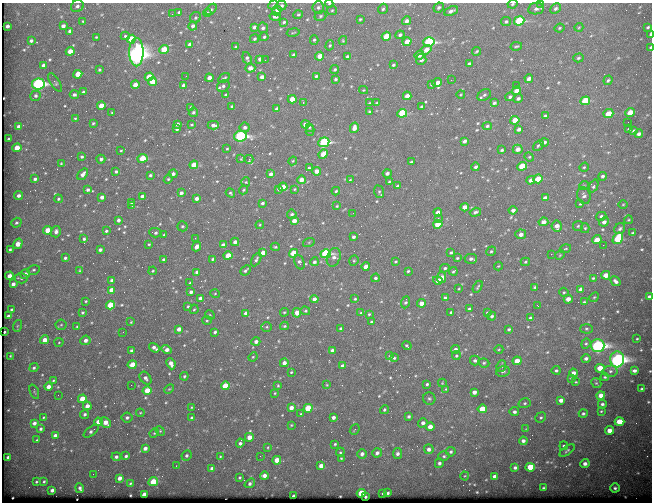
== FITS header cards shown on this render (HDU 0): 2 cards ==
NAXIS1  =                  650
NAXIS2  =                  500

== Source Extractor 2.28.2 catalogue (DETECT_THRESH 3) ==
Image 650 x 500 px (HDU 0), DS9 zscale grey, 1 PNG px = 1 image px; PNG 654 x 504 px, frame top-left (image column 1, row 500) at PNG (2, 3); each listed source drawn as its Kron ellipse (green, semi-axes under 4 px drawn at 4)
Background 665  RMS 3.4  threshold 10.3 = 3 sigma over >= 5 px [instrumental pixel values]
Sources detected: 586; of the 586, the 500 brightest by FLUX_AUTO listed and drawn (86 fainter detections omitted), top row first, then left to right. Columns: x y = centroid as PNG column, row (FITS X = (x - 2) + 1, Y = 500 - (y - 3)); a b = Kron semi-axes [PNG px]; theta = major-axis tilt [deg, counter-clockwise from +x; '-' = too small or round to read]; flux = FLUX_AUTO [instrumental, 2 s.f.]
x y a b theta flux
329 3 4 3 - 230
540 3 3 2 - 390
512 4 5 3 - 340
273 5 5 4 - 250
77 6 6 5 - 730
281 6 5 5 - 600
318 7 6 5 - 510
439 7 5 4 - 530
383 9 5 4 - 410
536 9 8 5 9 790
555 9 6 4 43 580
211 10 7 3 47 370
332 10 5 4 - 260
277 11 5 4 - 1300
451 11 7 4 24 800
179 12 3 3 - 390
207 13 4 3 - 350
172 14 2 2 - 490
298 15 5 3 - 370
320 16 6 4 19 390
275 17 5 4 - 680
195 18 6 5 - 440
360 19 4 3 - 280
83 21 3 3 - 200
407 21 4 4 - 1000
519 21 5 4 - 20000
284 22 4 3 - 370
506 22 5 4 - 460
7 26 3 3 - 730
63 26 4 4 - 920
193 26 4 4 - 690
254 27 4 3 - 730
579 27 4 3 - 200
648 27 3 3 - 320
263 28 5 5 - 540
559 28 5 3 - 280
70 31 4 4 - 930
293 32 6 3 10 240
650 34 4 2 - 880
400 35 5 4 - 550
125 36 4 4 - 340
386 36 5 4 - 4700
96 37 3 2 - 200
264 37 4 3 - 390
131 39 4 4 - 6900
254 39 5 4 - 360
314 40 5 3 - 360
31 41 4 3 - 490
343 41 4 4 - 250
407 42 4 4 - 2800
429 42 6 5 - 27000
190 45 4 4 - 1400
330 45 5 4 - 330
516 46 6 3 12 310
236 47 3 2 - 310
650 47 3 2 - 240
164 50 4 4 - 6400
426 50 5 4 - 1900
70 51 4 4 - 2500
477 51 4 2 - 270
136 52 14 7 -90 170000
293 55 3 3 - 420
419 55 4 4 - 1400
320 56 4 4 - 2700
348 57 4 3 - 920
247 58 6 4 -71 540
578 58 5 4 - 360
260 59 4 4 - 940
421 59 5 5 - 600
265 60 2 2 - 210
469 64 4 3 - 530
43 65 4 4 - 780
393 65 4 3 - 340
250 68 5 4 - 1200
99 70 3 3 - 310
335 70 4 3 - 400
78 74 4 4 - 3900
186 76 2 2 - 240
316 76 3 3 - 350
149 77 4 4 - 4900
262 77 4 4 - 1300
209 78 4 4 - 1400
224 78 6 3 30 350
335 79 3 3 - 390
529 79 4 3 - 1200
451 80 2 2 - 920
608 80 5 4 - 360
55 82 10 4 -57 510
152 82 4 4 - 3700
437 82 5 4 - 1400
38 84 6 5 - 49000
431 84 3 3 - 280
135 85 4 4 - 2500
183 85 3 3 - 460
516 85 2 2 - 270
223 86 6 5 - 680
363 90 4 4 - 220
516 91 4 4 - 2100
83 92 3 3 - 380
461 94 4 3 - 200
74 95 4 3 - 580
225 95 3 3 - 300
484 95 7 5 31 550
36 96 5 5 - 540
407 96 4 3 - 1700
510 97 5 4 - 470
518 98 4 4 - 590
292 99 4 4 - 2700
585 101 5 4 - 11000
303 102 3 2 - 960
369 103 4 3 - 240
377 103 4 3 - 310
494 103 4 3 - 520
101 106 4 4 - 2600
421 106 3 3 - 330
191 107 3 3 - 330
232 107 4 3 - 520
277 109 4 3 - 1300
193 112 5 4 - 440
369 112 3 3 - 300
112 113 3 2 - 210
402 113 5 4 - 13000
630 113 5 4 - 4000
608 114 5 4 - 4400
545 116 3 3 - 310
75 118 3 3 - 230
515 120 4 4 - 4500
628 122 2 2 - 270
93 123 3 3 - 270
177 124 4 3 - 670
305 124 4 4 - 1700
192 125 3 2 - 240
213 125 6 4 1 890
19 126 4 3 - 840
487 126 5 4 - 440
245 127 5 5 - 780
309 127 4 3 - 290
354 128 5 4 - 1700
177 129 4 3 - 770
519 129 4 3 - 800
629 129 4 3 - 420
310 131 5 4 - 310
634 131 4 3 - 620
639 134 4 4 - 750
240 136 6 5 - 40000
8 139 3 2 - 240
464 141 4 3 - 660
324 142 5 4 - 26000
544 142 4 4 - 530
538 145 6 4 44 380
17 148 5 4 - 4100
227 149 3 2 - 260
518 149 5 4 - 1600
502 150 3 3 - 390
121 151 3 2 - 200
323 154 5 4 - 4300
82 157 3 3 - 360
529 157 5 4 - 290
143 158 5 4 - 5800
101 159 4 4 - 620
241 159 3 3 - 210
249 159 4 3 - 2400
293 161 4 4 - 210
411 162 3 3 - 390
61 163 3 3 - 230
194 165 4 4 - 4600
522 166 5 4 - 7800
476 167 4 3 - 530
584 167 5 4 - 260
309 168 4 3 - 380
116 171 3 3 - 400
316 171 4 4 - 1700
387 173 4 3 - 710
83 174 6 4 51 1100
173 174 4 3 - 660
271 174 4 3 - 840
150 175 4 4 - 360
602 176 4 4 - 560
35 179 4 3 - 630
168 179 5 4 - 290
538 179 5 4 - 5900
301 180 4 4 - 1900
350 180 4 3 - 210
531 180 4 3 - 1200
246 182 5 4 - 270
389 182 3 3 - 240
584 185 5 3 - 200
397 186 4 3 - 310
594 186 7 4 66 550
283 187 4 4 - 2400
279 189 4 4 - 500
294 189 4 3 - 270
88 190 3 3 - 530
243 190 4 3 - 300
336 191 4 3 - 320
379 192 6 5 - 410
181 193 4 3 - 720
230 193 5 3 - 360
19 196 4 4 - 820
142 196 4 3 - 800
584 196 8 6 -73 820
102 197 4 4 - 990
196 198 4 3 - 940
545 198 4 3 - 990
58 199 4 4 - 330
131 203 3 3 - 320
262 203 3 3 - 510
580 204 3 3 - 280
623 204 5 3 - 220
132 206 3 2 - 240
337 206 4 4 - 270
465 207 4 4 - 1900
513 210 4 4 - 920
438 212 4 3 - 1300
475 212 6 3 17 500
353 213 3 2 - 220
292 214 5 5 - 630
601 216 5 4 - 540
438 218 3 3 - 460
118 220 4 3 - 660
628 220 4 3 - 240
294 221 4 4 - 1800
543 222 5 4 - 1500
604 222 5 4 - 1000
16 223 5 4 - 410
438 224 4 4 - 8300
260 225 4 4 - 200
182 226 5 5 - 400
557 226 5 5 - 1500
578 226 5 5 - 360
585 228 5 4 - 350
620 229 6 5 - 530
48 230 4 4 - 3900
106 231 3 3 - 350
56 232 6 5 - 830
155 233 6 4 -3 510
632 233 3 2 - 220
521 234 5 5 - 1200
164 235 4 3 - 240
353 237 3 3 - 600
195 238 3 2 - 340
618 238 6 4 56 11000
84 239 3 3 - 420
597 240 5 4 - 2500
235 242 4 4 - 1000
309 242 6 4 19 300
18 244 5 4 - 2600
149 244 4 3 - 220
223 245 4 3 - 1300
603 245 2 2 - 990
197 247 5 4 - 2000
275 247 4 4 - 310
10 249 3 3 - 360
565 249 6 3 16 300
100 250 3 3 - 630
491 251 5 4 - 410
451 252 3 3 - 330
263 253 4 4 - 2100
293 253 4 4 - 6300
326 254 5 4 - 24000
551 254 2 2 - 1200
228 255 4 4 - 4100
560 255 5 4 - 270
334 257 9 6 70 1100
65 258 3 3 - 490
457 258 4 3 - 310
164 259 4 3 - 410
213 259 4 3 - 350
256 259 7 4 61 490
471 259 6 5 - 700
354 261 5 4 - 300
395 261 4 3 - 300
299 262 7 4 -68 700
314 262 4 4 - 620
525 262 4 3 - 300
498 266 4 4 - 230
366 267 4 4 - 2200
445 268 5 4 - 430
33 270 6 4 15 440
245 270 6 3 41 470
80 271 4 3 - 220
153 271 4 3 - 270
408 271 3 3 - 300
453 271 4 3 - 300
197 272 4 3 - 960
25 274 5 4 - 1100
606 275 4 4 - 2800
9 276 4 4 - 1900
442 277 5 4 - 2400
21 278 6 5 - 460
375 278 4 4 - 480
593 278 3 3 - 290
112 280 3 3 - 530
438 280 5 4 - 2000
615 281 5 3 - 650
190 283 3 3 - 280
13 284 4 3 - 910
478 287 6 3 60 300
535 287 4 3 - 360
459 289 3 2 - 210
581 289 4 4 - 1600
111 290 4 4 - 2900
191 292 4 3 - 730
564 292 5 4 - 310
215 294 5 3 - 240
594 297 5 4 - 300
649 297 4 3 - 620
200 298 4 3 - 830
445 298 4 3 - 520
314 299 4 4 - 1100
355 299 3 3 - 270
568 299 4 4 - 1700
86 301 3 2 - 230
406 302 6 4 68 510
584 302 3 3 - 310
421 303 4 4 - 1700
110 305 4 4 - 6700
188 306 3 3 - 270
538 306 3 2 - 460
11 309 3 3 - 290
194 309 5 4 - 240
469 309 3 3 - 450
305 311 5 4 - 300
82 312 4 4 - 340
284 312 4 4 - 240
451 312 3 3 - 430
487 312 3 2 - 240
246 313 4 3 - 940
297 313 5 4 - 2700
361 313 4 4 - 340
369 314 3 3 - 270
210 315 5 4 - 250
8 316 3 3 - 470
492 316 4 4 - 490
531 318 4 4 - 700
207 321 5 3 - 250
131 322 3 2 - 200
371 322 3 3 - 330
61 325 5 5 - 360
17 326 6 3 71 270
77 326 4 3 - 270
284 326 4 3 - 320
267 327 5 5 - 290
179 329 4 3 - 1400
341 329 3 3 - 580
509 329 3 3 - 410
586 329 6 5 - 400
5 332 3 2 - 300
123 332 3 2 - 410
215 332 3 3 - 460
637 339 3 2 - 220
45 340 4 4 - 2400
85 340 5 5 - 1100
59 342 4 4 - 250
256 342 4 4 - 970
586 344 5 4 - 360
407 346 4 3 - 320
598 346 7 6 - 73000
154 348 6 3 -35 940
167 349 5 4 - 1300
455 349 4 4 - 930
499 349 4 3 - 220
131 350 4 3 - 510
332 350 4 3 - 650
11 356 4 2 - 230
390 356 4 3 - 210
456 356 4 4 - 380
253 357 5 4 - 230
394 358 4 3 - 280
586 358 5 4 - 790
617 359 8 7 - 95000
475 360 5 5 - 560
517 361 4 4 - 2700
284 363 4 4 - 1200
484 363 5 4 - 390
171 364 6 4 -66 1300
132 365 4 4 - 4200
342 366 4 3 - 1300
501 366 6 4 66 560
34 368 5 4 - 450
600 368 4 4 - 3700
556 370 4 4 - 450
503 371 7 5 12 530
610 371 7 5 2 680
634 371 4 3 - 810
291 372 3 2 - 230
573 373 4 4 - 1000
184 376 4 3 - 330
605 377 4 3 - 310
145 378 7 5 -51 810
571 378 4 3 - 280
53 381 4 3 - 290
576 382 3 3 - 220
442 383 4 4 - 210
596 383 5 4 - 280
427 384 3 3 - 400
131 385 2 2 - 230
278 385 3 2 - 220
327 385 4 3 - 200
225 386 4 4 - 6400
48 387 4 4 - 1600
169 389 5 3 - 250
446 389 4 3 - 240
642 389 3 3 - 340
147 390 4 4 - 4500
34 392 8 2 -69 230
474 392 4 4 - 1400
275 393 3 2 - 210
58 395 2 2 - 310
601 395 4 4 - 2000
429 398 6 6 - 460
82 399 4 4 - 4400
561 400 4 4 - 1300
525 403 6 5 - 440
602 404 4 4 - 560
87 406 4 4 - 1700
192 407 3 3 - 200
291 408 4 4 - 1500
308 408 4 4 - 10000
482 409 4 4 - 5900
384 410 4 4 - 400
601 411 3 2 - 210
514 412 5 4 - 720
140 413 4 4 - 230
84 414 4 4 - 540
301 414 3 3 - 230
583 414 4 4 - 420
409 416 4 4 - 490
43 417 3 2 - 220
333 417 3 3 - 850
541 417 5 5 - 420
127 418 5 5 - 620
192 418 4 3 - 460
98 422 4 4 - 2200
106 422 6 4 -45 2000
619 422 5 4 - 6100
34 423 4 3 - 780
423 423 5 4 - 880
291 425 4 3 - 240
430 427 4 4 - 2400
41 429 4 3 - 490
355 429 6 3 50 260
526 429 4 4 - 200
609 430 4 4 - 2300
91 431 9 4 38 740
160 431 5 4 - 260
154 433 5 4 - 270
55 435 4 3 - 1000
249 437 4 4 - 2100
37 440 3 3 - 220
523 441 4 4 - 870
240 443 4 3 - 680
335 444 3 3 - 290
564 446 4 4 - 390
268 447 4 3 - 230
145 448 4 4 - 1100
429 449 5 4 - 980
567 450 9 4 37 450
340 452 5 4 - 280
451 452 5 4 - 520
377 453 5 4 - 850
362 454 5 4 - 960
397 454 5 4 - 830
186 455 5 4 - 590
126 456 4 3 - 450
220 456 4 4 - 220
260 456 2 2 - 670
444 456 5 4 - 420
8 457 3 3 - 580
116 457 5 4 - 650
341 458 3 3 - 210
277 460 4 4 - 4000
439 463 5 4 - 660
585 464 4 4 - 1100
176 466 3 3 - 240
321 466 4 4 - 1600
530 467 4 4 - 7400
515 468 4 3 - 560
212 469 4 4 - 1300
93 474 2 2 - 260
264 476 4 4 - 1300
465 476 4 4 - 220
495 476 4 3 - 1200
119 478 4 4 - 1400
240 478 3 3 - 300
44 481 3 3 - 320
36 482 3 3 - 260
153 482 5 4 - 5900
130 483 4 3 - 290
250 483 6 4 35 690
80 488 5 3 - 610
543 488 3 3 - 320
615 488 5 4 - 590
52 490 4 3 - 990
361 493 4 4 - 7700
383 493 3 2 - 220
388 493 3 3 - 430
144 494 4 3 - 1300
293 496 3 3 - 740
365 497 3 3 - 310
At the frame edge (FLAGS 8, measured only in part): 6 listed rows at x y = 329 3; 540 3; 512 4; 650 34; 650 47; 649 297
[86 fainter detections neither listed nor drawn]